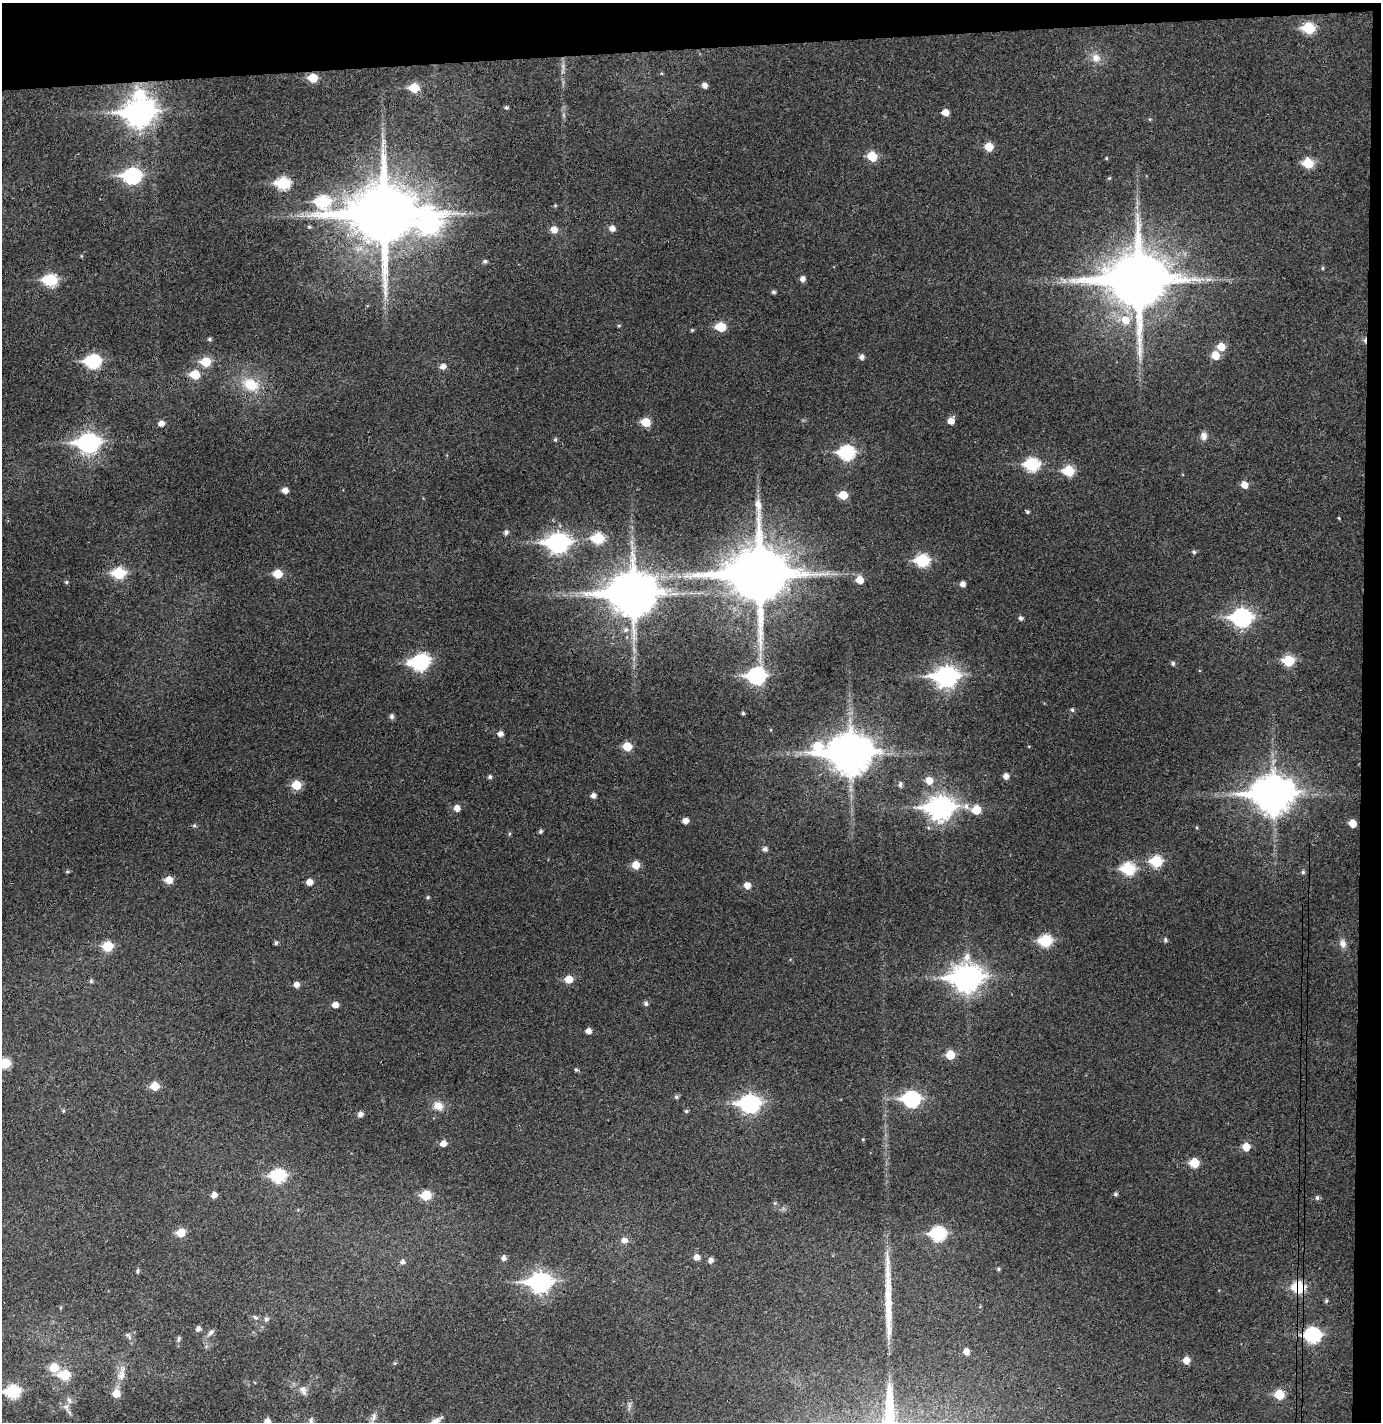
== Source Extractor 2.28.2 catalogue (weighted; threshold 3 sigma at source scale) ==
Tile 3 of 3 x 3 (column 3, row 1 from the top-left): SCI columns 2837-4215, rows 2895-4314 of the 4296 x 4372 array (HDU 1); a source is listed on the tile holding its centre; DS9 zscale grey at full resolution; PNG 1383 x 1424 px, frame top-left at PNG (2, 3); no overlay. Shown black and unused: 5% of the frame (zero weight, under 3 of 4 exposures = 6% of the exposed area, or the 3 px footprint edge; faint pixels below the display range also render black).
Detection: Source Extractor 2.28.2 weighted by HDU 2 'WHT'; one run over the whole footprint, this tile lists its part. Background 0.0495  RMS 0.0057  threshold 0.0257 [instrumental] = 3 sigma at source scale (4.5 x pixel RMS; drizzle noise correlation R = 1.50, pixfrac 1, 0.05/0.05 arcsec/px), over >= 5 px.
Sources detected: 176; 1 inside a brighter object's white glare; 1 cosmic-ray / hot-pixel residue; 1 long thin detection or spike segment (spike, bleed or trail) — not listed; the other 173 listed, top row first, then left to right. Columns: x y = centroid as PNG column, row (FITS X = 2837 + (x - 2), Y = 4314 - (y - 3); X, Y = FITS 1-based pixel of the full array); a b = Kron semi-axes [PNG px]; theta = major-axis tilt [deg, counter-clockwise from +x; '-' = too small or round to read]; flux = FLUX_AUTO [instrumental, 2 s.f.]
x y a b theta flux
1309 28 7 6 - 28
1096 58 12 10 -38 4.7
313 78 6 6 - 13
704 85 5 5 - 2.8
414 88 7 6 - 16
140 95 12 11 - 18
506 108 4 4 - 0.99
945 112 6 5 - 4.9
139 113 12 9 3 550
989 147 6 6 - 9.3
872 156 6 6 - 16
1106 158 5 3 - 0.47
1308 163 7 6 - 19
132 176 9 7 1 110
1109 178 4 4 - 0.56
283 183 8 6 -4 46
323 202 19 12 -63 57
555 205 5 3 - 0.5
384 214 17 17 - 4900
429 224 13 13 - 210
309 227 5 4 - 0.72
612 228 6 6 - 3
554 229 7 6 - 4.9
485 261 5 4 - 1.2
1322 268 5 3 - 0.59
802 279 5 5 - 2.4
1208 279 9 4 8 2
50 280 7 6 - 44
1138 280 18 16 -2 4200
773 292 5 4 - 1.1
1125 320 11 10 - 8.2
619 325 5 3 - 0.62
721 327 6 6 - 16
692 330 4 4 - 0.66
209 339 5 5 - 1
1221 347 7 7 - 7.2
1215 355 7 6 - 9.6
861 357 5 5 - 2.1
93 361 8 7 - 67
205 362 7 6 - 17
443 367 7 6 - 2.8
195 374 7 6 - 14
251 385 20 15 -23 15
951 421 6 6 - 4.3
646 422 6 6 - 14
161 423 6 5 - 3.3
1204 436 10 7 -85 2.7
555 439 5 4 - 0.79
88 443 10 8 2 220
847 452 8 7 - 69
1032 464 8 7 - 52
1069 471 7 6 - 24
1244 485 7 6 - 4.9
285 490 6 5 - 3.5
843 495 6 6 - 10
1028 512 5 4 - 0.85
1339 518 5 3 - 0.49
506 532 5 5 - 1.7
598 538 7 6 - 29
558 543 10 8 2 240
1194 552 6 5 - 0.95
922 560 7 6 - 44
119 573 7 6 - 36
278 574 6 6 - 12
759 575 18 17 - 4300
860 580 7 6 - 6.4
66 582 5 4 - 0.82
963 584 5 5 - 2.7
633 594 15 13 2 2300
1021 618 5 5 - 1.4
1242 618 9 8 - 180
1288 661 7 6 - 25
419 664 10 6 -15 63
1173 664 6 5 - 1.1
756 676 9 7 3 130
946 677 10 8 0 280
1072 710 5 4 - 1
743 713 4 3 - 0.77
392 716 6 5 - 1.5
500 734 5 5 - 2.8
627 746 6 6 - 13
850 753 17 12 -6 1700
1006 776 6 5 - 3
490 777 5 4 - 1.2
929 781 7 7 - 5.9
900 784 5 5 - 1.7
296 785 6 6 - 14
1273 794 14 11 -1 1300
593 795 5 5 - 2.4
966 806 9 8 - 3.1
457 808 6 5 - 3.8
940 808 11 9 0 400
976 810 7 7 - 11
685 821 5 5 - 3.4
1353 823 6 5 - 6.6
194 825 5 4 - 0.84
541 831 5 4 - 1.1
509 834 5 3 - 0.62
765 849 5 5 - 1.9
1156 861 7 6 - 30
636 865 6 6 - 8.3
1128 869 7 7 - 42
67 871 6 4 6 0.74
1303 872 5 5 - 0.97
169 880 6 6 - 7
309 882 6 5 - 4.3
747 885 6 6 - 4.4
428 897 5 4 - 0.69
1165 940 5 4 - 1
1045 941 7 6 - 39
276 943 5 4 - 1.1
1343 943 10 8 -75 3.1
108 946 6 6 - 21
967 957 11 8 89 4.1
966 978 12 9 1 560
569 979 6 6 - 8.5
91 981 5 5 - 0.91
296 985 5 5 - 2.7
646 1004 5 5 - 1.3
335 1005 6 5 - 3.8
588 1031 5 5 - 2.9
950 1055 6 6 - 12
5 1063 6 6 - 21
576 1070 5 4 - 0.79
155 1086 6 6 - 11
676 1097 5 5 - 1
911 1099 8 7 - 100
750 1104 9 8 - 180
438 1106 12 10 -22 5.3
63 1111 5 4 - 0.66
686 1111 5 5 - 0.78
360 1114 6 5 - 2.5
443 1143 6 5 - 3.9
1246 1147 6 6 - 8
1194 1163 6 6 - 15
278 1176 8 7 - 58
1115 1194 6 4 17 1
214 1195 6 5 - 3.2
426 1195 6 6 - 17
1317 1198 6 5 - 1.2
775 1203 4 4 - 0.66
181 1233 6 6 - 11
938 1234 8 7 - 67
624 1240 7 6 - 3.2
697 1257 6 5 - 3.3
504 1258 6 5 - 2.2
710 1260 6 6 - 2.3
403 1262 6 5 - 1.7
998 1269 5 4 - 0.81
137 1271 5 5 - 0.93
540 1282 10 8 3 240
1299 1288 7 6 - 35
1326 1301 4 4 - 0.79
255 1317 8 5 -22 1.3
266 1319 6 5 - 1.5
198 1329 5 5 - 2
211 1332 9 6 46 1.7
1313 1335 8 7 - 84
129 1336 12 4 -57 1.5
179 1338 7 5 83 1
966 1351 6 5 - 3.5
1186 1360 6 6 - 4.8
54 1367 7 7 - 12
121 1374 23 8 76 6.1
65 1375 7 6 - 21
303 1390 13 8 -73 2.8
13 1391 7 6 - 55
116 1393 7 7 - 7.5
1279 1395 6 6 - 16
69 1400 9 5 -70 1.7
311 1421 8 5 89 1.3
267 1422 6 5 - 4.3
434 1422 20 8 33 5.2
Overlapping masked pixels (flux is a lower limit): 2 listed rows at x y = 1299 1288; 1313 1335
Isophote crosses this tile's border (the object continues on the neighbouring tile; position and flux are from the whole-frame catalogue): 4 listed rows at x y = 5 1063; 311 1421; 267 1422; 434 1422